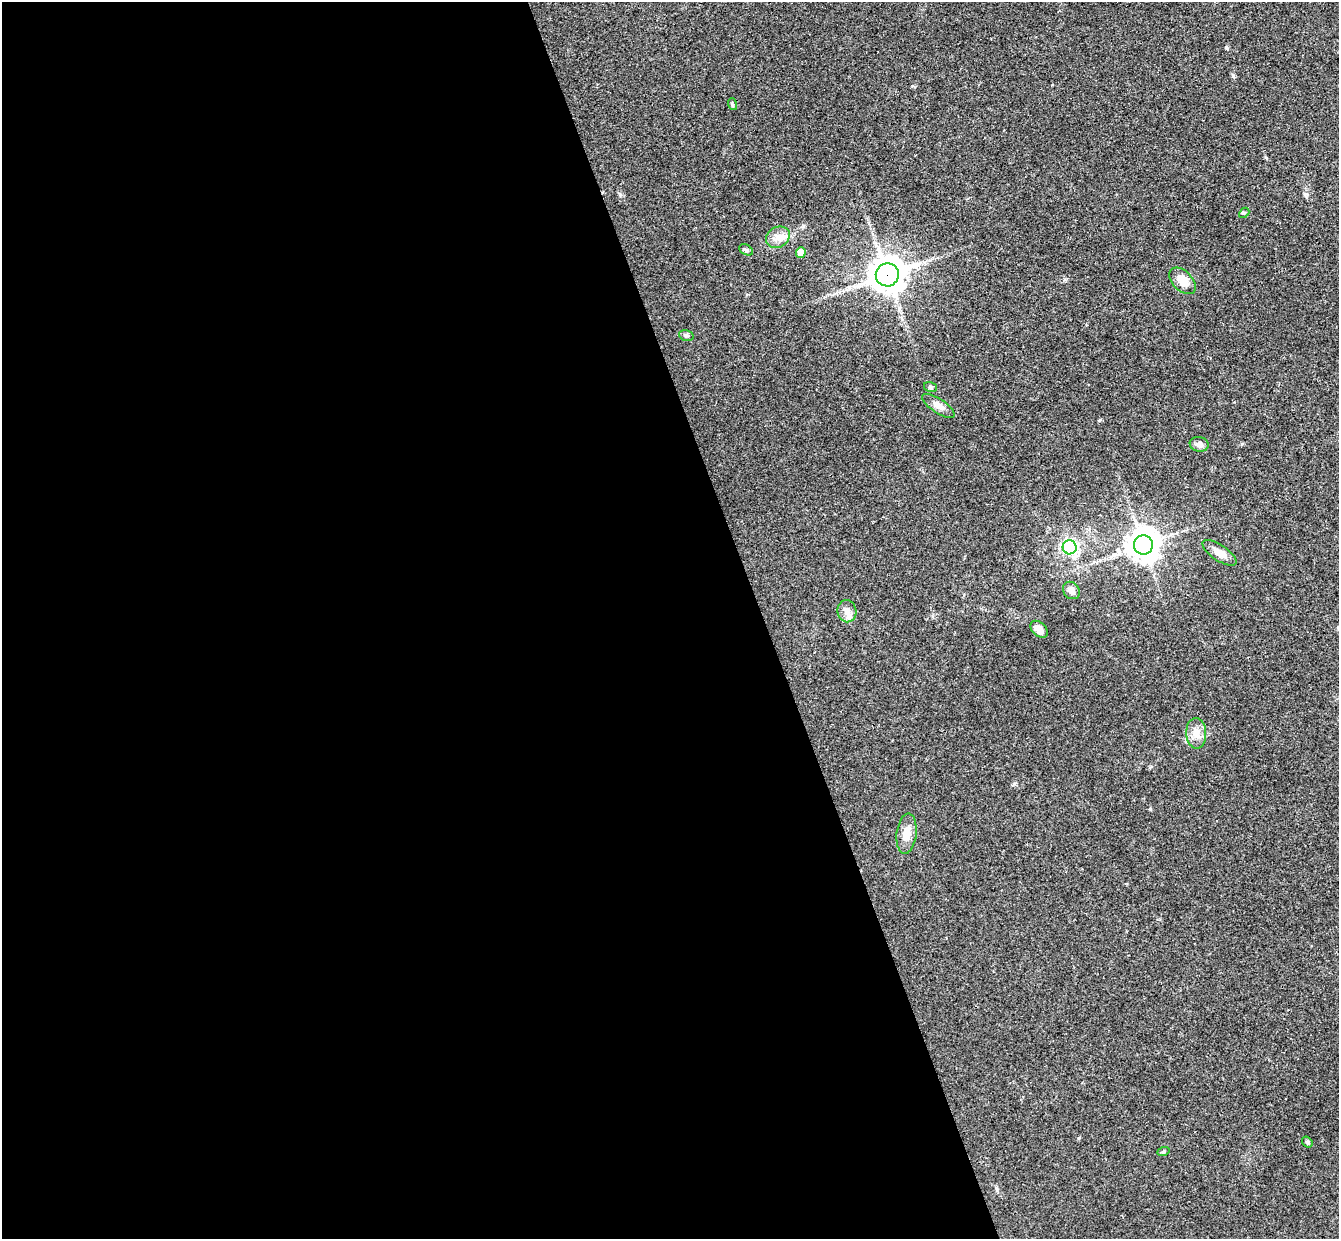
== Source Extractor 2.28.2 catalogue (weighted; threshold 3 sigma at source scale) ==
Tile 9 of 4 x 4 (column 1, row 3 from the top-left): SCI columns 57-1393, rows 1408-2644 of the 5460 x 5411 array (HDU 1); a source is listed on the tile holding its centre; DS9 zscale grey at full resolution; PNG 1341 x 1241 px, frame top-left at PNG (2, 2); each listed source drawn as its Kron ellipse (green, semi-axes under 4 px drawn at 4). Shown black and unused: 57% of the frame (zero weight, under 3 of 4 exposures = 6% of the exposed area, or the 3 px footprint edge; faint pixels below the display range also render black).
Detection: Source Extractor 2.28.2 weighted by HDU 2 'WHT'; one run over the whole footprint, this tile lists its part. Background 0.063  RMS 0.0051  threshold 0.023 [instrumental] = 3 sigma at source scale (4.5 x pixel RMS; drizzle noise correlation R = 1.50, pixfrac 1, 0.05/0.05 arcsec/px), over >= 5 px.
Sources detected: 21; all 21 listed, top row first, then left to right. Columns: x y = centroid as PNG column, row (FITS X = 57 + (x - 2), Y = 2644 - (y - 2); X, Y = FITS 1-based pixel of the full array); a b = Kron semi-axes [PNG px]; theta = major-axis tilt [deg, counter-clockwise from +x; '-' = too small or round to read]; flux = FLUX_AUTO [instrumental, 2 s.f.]
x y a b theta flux
732 104 6 4 -72 0.62
1244 213 6 4 42 0.67
778 237 12 10 31 4.2
746 250 7 5 -30 0.88
801 253 5 5 - 8.3
887 275 11 11 - 910
1182 281 16 10 -45 5.7
686 335 7 5 -16 0.97
930 387 6 5 - 0.85
938 406 19 7 -34 3.3
1199 444 9 7 -9 2.5
1143 545 9 9 - 820
1070 547 7 7 - 99
1219 553 20 8 -34 4.5
1071 590 9 7 -49 2.6
847 611 11 9 -81 3.7
1039 629 10 6 -43 3.7
1196 733 15 10 -87 4.8
907 834 20 10 83 5.7
1307 1142 6 4 -52 0.9
1163 1152 6 4 19 0.7
Overlapping masked pixels (flux is a lower limit): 1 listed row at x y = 887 275
Unlisted compact peaks at least as high as the median listed source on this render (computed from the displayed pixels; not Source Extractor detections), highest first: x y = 1150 809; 1233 76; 620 194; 1100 420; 1014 784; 803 226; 1242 444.